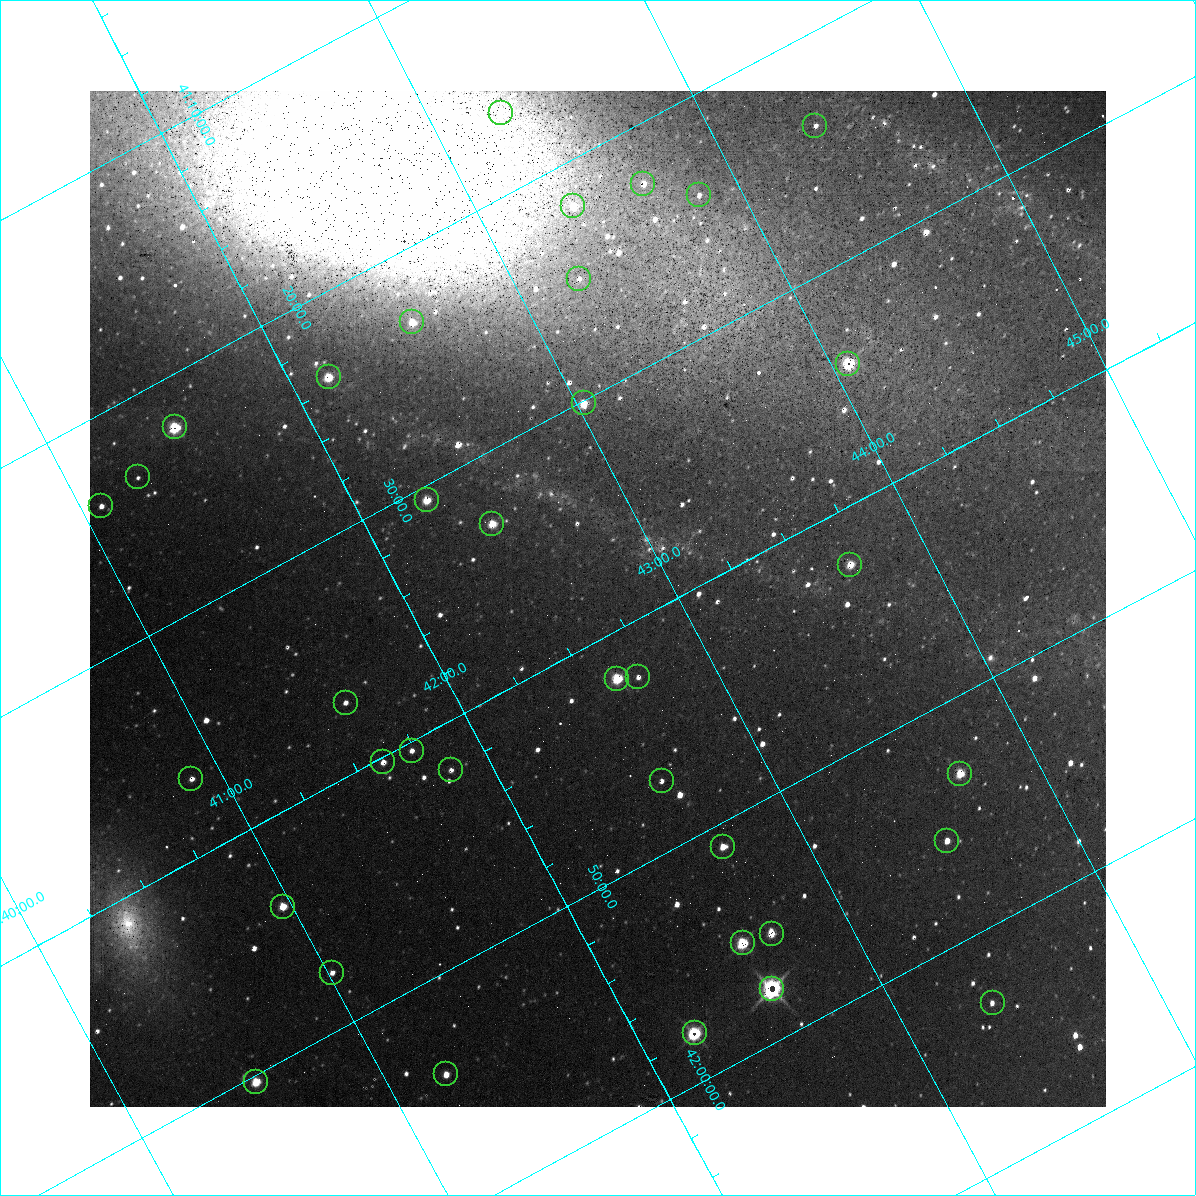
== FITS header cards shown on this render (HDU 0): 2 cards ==
NAXIS1  =                 1016 / length of data axis 1
NAXIS2  =                 1016 / length of data axis 2

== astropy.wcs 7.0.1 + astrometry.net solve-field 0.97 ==
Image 1016 x 1016 px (HDU 0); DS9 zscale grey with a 90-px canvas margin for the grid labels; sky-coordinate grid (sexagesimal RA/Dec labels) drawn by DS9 from the SOLVED WCS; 36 Tycho-2 reference stars matched to detected sources circled (green)
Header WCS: RA---SIN-SIP/DEC--SIN-SIP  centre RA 00:42:42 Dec +41:38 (10.68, +41.64 deg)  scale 2.77 x 2.74 arcsec/px (non-square pixels)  FOV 47.0' x 46.4'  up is +152 deg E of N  parity normal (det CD < 0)
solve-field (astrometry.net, Tycho-2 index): VERIFIED the header's WCS against the Tycho-2 star catalogue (verified at 3 index scales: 15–36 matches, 3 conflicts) and refined it, rather than solving blind
Solved WCS: RA---TAN-SIP/DEC--TAN-SIP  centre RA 00:42:42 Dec +41:38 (10.68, +41.64 deg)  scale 2.77 x 2.74 arcsec/px (non-square pixels)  FOV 47.0' x 46.4'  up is +152 deg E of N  parity normal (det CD < 0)
The solver's refit moves the header's centre by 0.47 arcsec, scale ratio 0.9997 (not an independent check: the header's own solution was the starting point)
Tycho-2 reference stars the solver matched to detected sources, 36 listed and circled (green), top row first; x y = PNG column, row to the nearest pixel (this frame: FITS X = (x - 90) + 1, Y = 1016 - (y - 91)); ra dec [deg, ICRS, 3 dp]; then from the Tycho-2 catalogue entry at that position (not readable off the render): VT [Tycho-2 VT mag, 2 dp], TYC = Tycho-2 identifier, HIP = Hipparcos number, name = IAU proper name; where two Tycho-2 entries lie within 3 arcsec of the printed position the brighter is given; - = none
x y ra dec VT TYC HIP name
501 113 10.818 +41.276 11.21 2805-2125-1 - -
815 126 11.098 +41.398 11.60 2805-2202-1 - -
643 184 10.914 +41.376 10.74 2805-2142-1 - -
699 195 10.959 +41.403 11.28 2805-2128-1 - -
573 206 10.840 +41.365 11.39 2805-2131-2 - -
579 279 10.811 +41.416 11.59 2805-2157-1 - -
412 322 10.639 +41.386 11.36 2805-2208-1 - -
848 364 11.016 +41.571 9.16 2805-2199-1 3447 -
329 377 10.538 +41.392 10.59 2805-2135-1 - -
584 403 10.757 +41.502 11.21 2805-2136-1 - -
175 427 10.374 +41.370 10.16 2805-213-1 - -
138 477 10.317 +41.390 12.74 2805-201-1 - -
427 500 10.568 +41.510 11.29 2805-2124-1 - -
101 506 10.270 +41.396 11.86 2805-219-1 - -
492 524 10.616 +41.550 10.67 2805-2192-1 - -
850 565 10.923 +41.707 10.89 2805-2155-1 - -
638 677 10.676 +41.706 11.29 2805-1943-1 - -
617 679 10.656 +41.699 9.58 2805-789-1 - -
346 703 10.397 +41.617 11.40 2805-1201-1 - -
412 751 10.434 +41.673 11.25 2805-1332-1 - -
383 762 10.403 +41.671 11.00 2805-218-1 - -
451 770 10.460 +41.701 12.35 2805-662-1 - -
960 774 10.923 +41.887 10.15 2805-152-1 - -
191 779 10.221 +41.612 12.12 2805-1196-1 - -
662 781 10.647 +41.784 11.44 2805-1576-1 - -
947 841 10.879 +41.927 11.82 2805-134-1 - -
723 847 10.671 +41.850 11.43 2805-398-1 - -
283 907 10.242 +41.731 9.37 2805-1064-1 3223 -
772 934 10.674 +41.926 10.79 2805-630-1 - -
743 943 10.643 +41.922 9.90 2805-440-1 - -
332 973 10.254 +41.793 11.02 2805-1266-1 - -
772 989 10.648 +41.963 9.45 2805-695-1 - -
993 1003 10.842 +42.052 11.22 2805-1548-1 - -
695 1033 10.555 +41.965 10.22 2805-1855-1 - -
446 1074 10.308 +41.902 11.35 2805-644-1 - -
256 1082 10.131 +41.838 10.16 2805-1399-1 - -